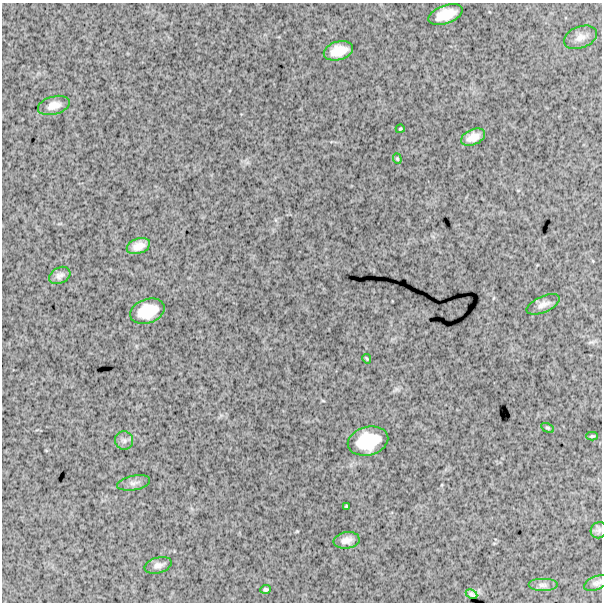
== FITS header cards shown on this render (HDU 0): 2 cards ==
NAXIS1  =                  600
NAXIS2  =                  600

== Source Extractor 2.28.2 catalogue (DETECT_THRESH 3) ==
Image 600 x 600 px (HDU 0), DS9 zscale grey, 1 PNG px = 1 image px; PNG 604 x 604 px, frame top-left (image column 1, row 600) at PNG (2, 3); each listed source drawn as its Kron ellipse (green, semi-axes under 4 px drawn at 4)
Background 1650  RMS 240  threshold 721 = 3 sigma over >= 5 px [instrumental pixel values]
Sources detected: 25; all 25 listed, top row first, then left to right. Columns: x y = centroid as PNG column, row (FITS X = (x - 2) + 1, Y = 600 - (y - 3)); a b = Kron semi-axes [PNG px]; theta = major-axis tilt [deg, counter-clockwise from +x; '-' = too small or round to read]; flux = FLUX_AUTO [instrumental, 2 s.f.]
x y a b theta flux
446 14 18 9 19 300000
580 37 17 11 22 130000
338 51 15 9 16 260000
54 105 16 9 15 150000
400 129 4 3 - 18000
473 137 13 7 23 150000
397 159 5 4 - 18000
138 246 12 7 20 150000
60 275 11 8 28 72000
543 304 18 8 23 110000
147 311 18 12 19 430000
367 359 5 3 - 15000
548 428 7 4 -26 24000
592 436 6 4 1 22000
124 440 9 9 - 70000
368 441 20 14 14 600000
134 483 17 7 11 78000
346 506 3 2 - 16000
599 530 8 7 - 52000
347 540 13 8 9 110000
158 565 14 8 15 84000
597 583 13 6 21 65000
543 585 15 6 0 77000
265 589 5 3 - 30000
472 594 6 4 -27 39000